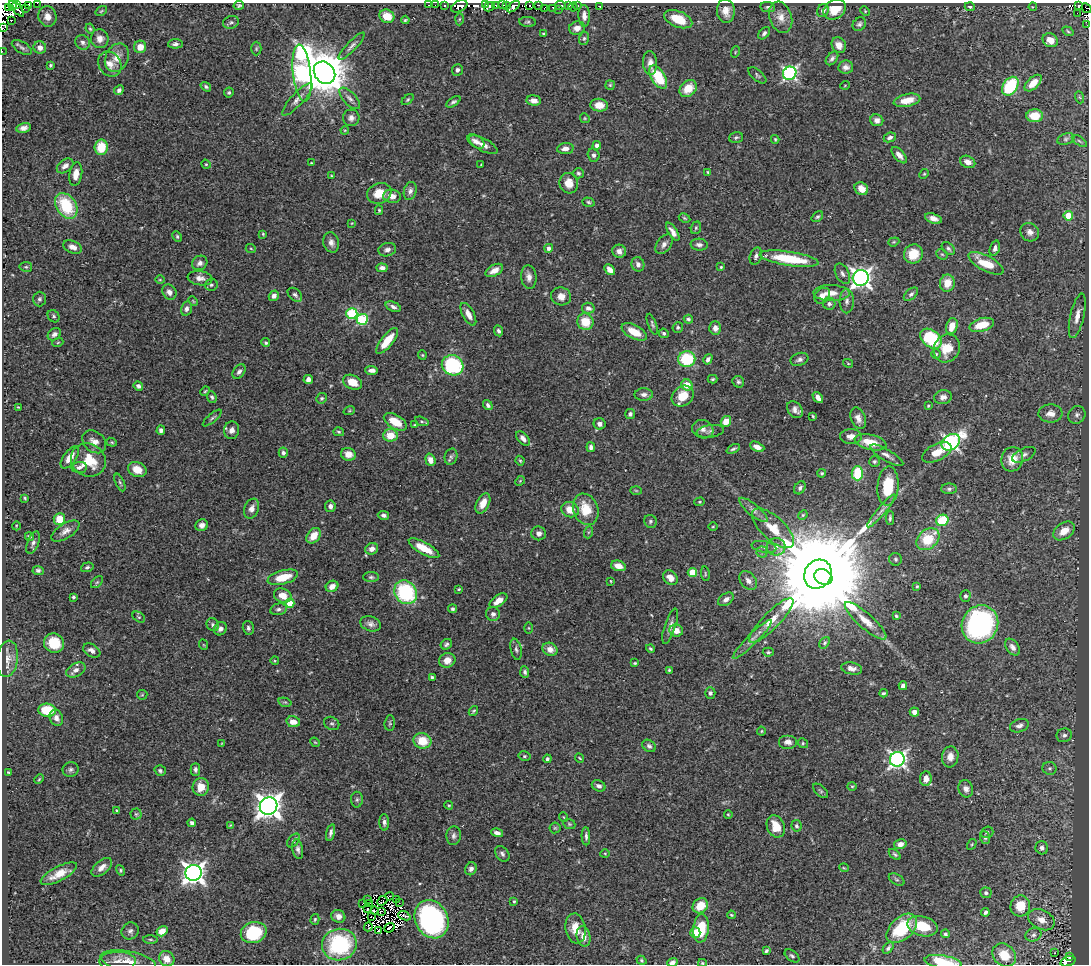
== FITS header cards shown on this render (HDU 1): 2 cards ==
NAXIS1  =                 1087
NAXIS2  =                  962

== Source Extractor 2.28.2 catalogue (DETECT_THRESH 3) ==
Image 1087 x 962 px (HDU 1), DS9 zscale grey, 1 PNG px = 1 image px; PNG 1091 x 966 px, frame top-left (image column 1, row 962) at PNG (2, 3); each listed source drawn as its Kron ellipse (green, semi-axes under 4 px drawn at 4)
Background 0.437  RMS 0.024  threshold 0.0722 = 3 sigma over >= 5 px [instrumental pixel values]
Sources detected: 522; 17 with non-positive FLUX_AUTO (blend fragments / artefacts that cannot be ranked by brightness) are neither listed nor drawn; of the other 505, the 500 brightest by FLUX_AUTO listed and drawn (5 fainter detections omitted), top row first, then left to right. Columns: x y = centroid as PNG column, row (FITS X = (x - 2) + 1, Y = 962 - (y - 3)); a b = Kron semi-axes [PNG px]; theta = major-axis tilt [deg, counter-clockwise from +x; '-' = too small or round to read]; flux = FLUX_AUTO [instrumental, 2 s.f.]
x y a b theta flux
37 3 2 2 - 2.9
17 4 3 2 - 100
29 5 2 2 - 3
239 5 5 4 - 2.6
429 5 3 2 - 3
435 5 2 2 - 1.7
486 5 3 2 - 10
496 5 3 3 - 31
503 5 2 2 - 3.1
539 5 4 2 - 19
560 5 5 3 - 58
569 5 3 3 - 93
578 5 3 2 - 16
12 6 5 4 - 25
445 6 4 3 - 22
459 6 9 5 27 190
506 6 3 2 - 18
529 6 4 2 - 19
600 6 3 3 - 5.9
1078 6 4 3 - 61
8 7 4 3 - 54
489 7 6 4 28 53
513 7 7 4 37 43
573 7 4 2 - 2.1
768 7 7 5 -9 3.6
970 7 5 4 - 3.3
1033 7 4 3 - 1.3
17 8 10 4 -49 40
25 8 2 2 - 10
544 8 3 2 - 10
553 8 3 2 - 17
1087 8 5 2 - 2
559 9 3 2 - 7
835 10 12 9 29 30
101 11 6 3 36 1.7
726 11 12 9 -86 14
823 11 6 5 - 6.4
865 11 5 3 - 1.4
1077 13 2 2 - 5.2
47 16 10 9 - 17
387 16 7 6 - 26
584 16 11 6 -87 8.5
781 17 16 11 -71 17
459 19 6 4 88 2
678 19 15 8 -22 37
11 20 3 2 - 26
405 20 4 3 - 2.1
231 22 8 6 15 3.9
527 22 8 5 -4 3.2
859 24 7 6 - 4.2
1087 25 3 2 - 1.8
2 28 2 2 - 1800
577 28 8 6 14 9.8
90 29 5 4 - 2.2
1068 31 6 4 -33 2.2
764 33 7 4 48 3.9
543 34 3 3 - 2
584 38 6 5 - 2.8
100 39 9 9 - 11
1050 40 8 6 -32 14
83 42 7 7 - 5.7
175 44 7 4 3 4.7
839 45 8 7 - 15
351 46 18 5 46 6.9
40 47 6 6 - 9.7
140 47 6 6 - 19
22 48 11 5 -30 5
256 49 7 5 89 2.4
2 51 2 2 - 3.8
735 52 6 3 71 1.8
117 58 15 11 64 20
832 58 8 5 51 5.1
650 63 12 7 -87 11
110 64 13 11 -56 16
50 65 3 3 - 2.4
846 67 7 6 - 7
457 70 6 5 - 4.4
302 73 29 9 -84 320
324 73 12 10 -51 6700
790 73 7 6 - 340
757 75 11 5 -42 3.3
658 77 13 7 -59 66
1033 83 10 5 43 20
610 85 5 4 - 2.1
845 85 5 3 - 1.3
1010 86 10 7 55 110
206 87 6 4 -35 3.4
688 88 9 7 42 29
119 90 5 4 - 5
229 93 5 5 - 2.6
1079 97 6 4 -70 2
350 98 13 6 -47 7.8
297 99 21 6 47 10
408 100 7 4 41 2.5
907 100 13 6 13 23
534 101 7 5 -5 9.8
453 102 8 4 34 3.9
599 105 9 6 -6 15
1035 116 8 6 1 31
351 118 8 8 - 7.2
585 118 5 4 - 1.9
877 120 6 6 - 8.3
24 128 7 5 13 7.6
345 130 4 3 - 1.5
736 137 7 5 16 3
890 137 6 4 24 5
775 139 4 3 - 1.9
1066 139 9 5 20 4.2
476 141 9 5 -34 9.5
1079 141 8 3 -34 2.5
483 145 16 6 -27 10
597 145 4 4 - 6.6
101 147 7 6 - 40
565 149 8 5 6 8.9
594 155 6 5 - 4.7
899 155 10 5 -49 10
968 162 8 6 -24 12
311 163 3 3 - 1.2
206 164 5 4 - 1.7
481 165 3 2 - 1.4
65 166 9 6 37 8.8
708 172 4 3 - 1.7
578 173 5 5 - 3
76 174 12 6 81 14
924 174 5 4 - 2
331 176 4 2 - 1.3
569 183 10 9 - 18
861 189 7 6 - 18
410 191 9 6 73 6.4
379 193 12 10 20 27
392 196 9 6 -7 9.5
588 202 6 4 -18 2.7
66 206 14 9 -57 80
379 210 5 4 - 2.1
1068 216 4 4 - 49
817 217 6 4 37 3
684 218 6 4 -27 2.3
933 218 9 5 -18 9.1
352 223 3 3 - 1.1
696 228 6 5 - 2.7
673 232 10 4 -58 8.5
1030 232 10 9 - 8.8
263 234 3 3 - 1.5
177 236 5 4 - 2.8
331 242 10 8 -74 8
894 242 6 4 20 2
664 244 11 7 53 7.1
699 245 8 6 -4 6
73 247 9 6 -23 9.9
549 248 4 4 - 5.2
995 248 8 5 72 6.3
251 249 5 3 - 1.5
948 249 7 5 -42 3.9
387 250 9 6 15 6.7
619 251 7 6 - 8.3
913 254 10 9 - 32
942 254 6 5 - 2.7
756 256 9 6 70 5.6
789 259 30 7 -8 87
200 263 8 7 - 6.9
986 263 19 7 -27 39
638 264 7 6 - 6.4
26 267 6 5 - 2.4
721 267 4 4 - 2.1
382 268 5 4 - 6.7
494 270 9 5 30 12
610 270 6 4 -47 11
842 274 11 6 -62 6.4
529 277 12 7 -84 11
200 278 12 7 -8 9.1
861 278 8 8 - 840
160 280 5 3 - 1.4
947 283 8 7 - 23
211 285 6 6 - 3.2
169 292 8 6 -53 7.9
831 293 18 8 -2 19
911 294 8 5 41 4.1
295 295 8 5 -42 4.4
274 296 5 5 - 7.2
561 296 10 9 - 14
822 296 9 7 45 10
39 299 7 6 - 3.9
193 301 6 3 -46 1.6
847 301 12 7 90 7.4
829 304 6 6 - 5.1
393 307 8 4 -23 5.1
588 308 6 5 - 7
186 309 7 5 75 6.5
352 314 6 5 - 120
468 314 12 6 -62 13
53 316 6 5 - 3.2
1077 316 23 7 77 17
362 319 6 5 - 130
688 319 5 4 - 3
585 322 8 8 - 32
652 324 11 4 -69 3.2
982 325 12 6 16 37
952 326 8 5 72 21
678 327 5 5 - 2.8
715 328 6 6 - 8.7
499 331 5 4 - 4.7
634 332 14 6 -28 27
664 333 5 4 - 3.2
54 334 7 5 37 6
931 339 12 8 -39 94
387 341 16 6 51 33
58 342 5 3 - 1.7
266 343 4 4 - 2.8
947 348 14 12 62 34
936 354 4 4 - 2
422 355 4 4 - 2
687 359 8 8 - 86
708 359 5 4 - 6.1
799 359 9 6 21 5.6
848 363 5 4 - 1.7
453 365 11 10 - 130
372 370 6 4 -3 7.1
239 372 8 5 53 5.7
308 379 5 4 - 7.4
713 379 5 3 - 2.6
352 382 10 7 -25 26
738 382 6 5 - 3.8
687 385 6 5 - 22
138 386 5 4 - 4.9
205 391 5 4 - 1.9
644 394 9 6 1 6.9
683 396 12 9 38 32
212 397 6 4 -66 3.1
943 397 9 7 9 7.4
322 398 5 5 - 3
818 398 6 4 -52 8
488 405 5 4 - 4.3
928 406 3 3 - 1.7
18 407 3 2 - 1.4
795 410 9 7 -53 8.6
349 411 6 3 18 1.9
1050 413 12 9 3 13
630 414 5 4 - 3.7
1077 415 9 8 - 7.1
813 416 3 2 - 1.7
212 418 12 3 40 3.4
858 418 11 7 -69 9
422 421 7 4 -19 2.9
726 421 6 5 - 20
395 422 12 7 -31 28
600 424 6 5 - 6.9
415 425 3 3 - 1.4
703 429 11 9 -20 9.1
161 430 5 4 - 5.3
232 430 9 7 77 9
710 431 14 6 8 5.4
339 432 5 4 - 2.4
390 435 7 6 - 27
851 436 11 7 -1 11
523 438 8 5 -49 7.3
94 442 13 10 -41 12
112 442 5 4 - 2.2
870 442 16 7 -13 31
951 442 10 7 34 460
591 447 5 4 - 5.2
757 447 7 4 -25 11
733 449 7 4 25 3.4
937 452 16 8 26 22
283 453 5 4 - 4.2
348 454 7 6 - 14
887 455 19 5 -31 8.4
1024 455 12 6 25 6.5
70 457 13 6 54 17
451 457 8 6 75 4
1012 459 12 10 74 27
88 460 18 16 -30 44
430 460 6 5 - 12
520 461 5 3 - 2.2
874 461 5 5 - 2.7
79 467 8 5 6 5.4
137 470 10 7 -21 22
822 473 4 3 - 2.4
857 473 7 5 90 67
520 481 5 4 - 2.1
120 482 9 3 -66 2.6
888 486 20 10 85 58
800 488 7 5 55 4.4
949 489 8 5 1 4
636 490 5 3 - 1.5
25 498 4 4 - 2.1
700 502 5 4 - 1.8
483 503 11 6 63 15
330 506 5 5 - 6.9
252 509 10 7 68 8.7
586 509 16 12 -68 39
570 510 9 7 -23 20
753 510 17 6 -40 8.6
881 511 21 4 50 9
383 515 6 4 -11 4.7
803 515 5 4 - 2
890 518 7 3 89 3.4
59 519 6 6 - 30
942 520 6 5 - 68
650 521 7 6 - 3.2
202 525 6 6 - 7.2
16 526 4 3 - 1.3
713 527 4 3 - 1.3
773 528 26 11 -43 36
65 531 16 7 32 10
1064 531 12 8 35 27
589 532 6 4 70 2.1
539 533 7 7 - 8.1
29 536 5 4 - 3.1
314 536 9 6 53 22
928 539 13 9 40 54
33 543 12 5 68 5.7
764 547 12 5 -10 7.3
776 547 9 9 - 10
424 548 17 6 -29 33
372 549 6 5 - 9.1
762 552 5 5 - 3.1
896 559 6 6 - 3.1
618 566 7 5 -15 13
87 567 6 4 18 3.6
38 570 5 4 - 3.5
692 572 4 4 - 52
705 574 7 3 -82 1.8
818 574 15 13 56 51000
283 577 16 7 15 39
371 577 8 5 0 3.5
823 577 9 7 -25 11000
670 578 8 6 -42 13
611 581 4 3 - 1.3
748 581 10 7 -51 8.7
97 582 7 4 44 2.8
332 586 6 5 - 11
917 586 3 3 - 2
459 589 4 3 - 1.8
406 592 12 10 -52 150
283 596 9 7 -23 20
965 596 5 5 - 3.4
73 597 3 3 - 2.4
726 599 9 5 35 7.4
498 601 10 5 34 15
290 603 4 4 - 42
278 609 8 5 14 4.5
453 609 4 4 - 3.5
493 614 7 7 - 6.5
896 616 4 3 - 2
139 617 7 4 -35 2.6
771 620 30 8 45 28
866 621 27 7 -42 23
371 624 10 7 -19 7.5
980 624 19 18 - 300
213 625 7 6 - 4
670 626 18 5 72 8.2
248 628 7 5 -75 4
529 628 5 4 - 1.7
220 629 7 6 - 7.3
676 631 7 6 - 13
752 639 27 5 45 13
54 643 10 9 - 40
825 643 6 4 51 2.9
446 644 6 5 - 3.9
204 645 5 3 - 1.2
1012 647 9 6 -53 8.2
516 649 11 5 -77 4.7
550 649 8 6 -28 11
650 649 4 3 - 2.7
92 651 9 6 -29 8
768 652 5 4 - 2.3
7 659 18 10 83 14
447 660 8 7 - 15
275 661 4 3 - 1.5
635 663 3 3 - 1.8
852 668 10 6 -11 8.4
76 670 10 6 29 8.5
669 670 3 3 - 2
525 672 6 4 -85 4
432 677 4 3 - 2.6
903 686 4 4 - 5.8
710 693 6 5 - 4
883 693 4 3 - 2.4
142 695 5 5 - 2.2
285 702 7 4 -14 2.4
47 710 9 6 -6 52
473 711 5 3 - 2.3
914 712 5 4 - 9.2
56 718 8 6 -68 8.2
293 722 7 5 -12 14
332 723 8 6 -31 4.1
390 723 7 5 84 2.8
1019 726 10 6 20 6.5
761 731 4 4 - 1.8
1064 735 8 7 - 6.2
422 741 9 7 -15 35
315 742 5 4 - 1.7
788 742 9 7 0 8.9
222 743 4 3 - 1.3
803 743 5 4 - 2.2
649 746 7 5 -34 4.4
524 756 6 5 - 2.8
950 757 10 8 82 13
580 758 5 3 - 1.5
547 759 4 4 - 2.9
897 759 7 7 - 560
1050 768 7 6 - 4.2
71 769 8 7 - 4.8
195 769 6 4 -90 4.1
160 771 5 5 - 3.3
9 772 3 2 - 1.8
39 779 5 3 - 1.7
926 779 7 6 - 14
599 786 7 5 -25 6.1
852 786 4 4 - 1.9
201 787 9 8 - 22
966 789 9 7 -69 7.9
821 791 9 5 -43 3.2
357 800 8 6 89 3.8
449 805 4 3 - 1.5
269 806 9 8 - 1700
117 811 4 3 - 2.6
136 814 5 5 - 2.7
728 815 4 3 - 1.7
563 817 5 3 - 1.4
384 822 8 5 -89 5.6
192 823 4 4 - 4.7
569 824 6 4 -22 2.5
230 825 4 2 - 1.8
776 826 11 8 -69 29
796 826 6 5 - 3.9
555 828 5 5 - 2.3
331 832 8 4 75 4.8
987 832 6 5 - 4
497 833 6 4 -15 6.2
454 836 9 7 84 5.9
586 836 9 3 -88 4.4
985 838 6 5 - 3.5
293 840 8 5 49 4.2
900 844 6 5 - 8.6
972 844 6 3 59 1.9
1042 848 7 6 - 5.6
298 849 10 5 -78 5.2
605 853 5 3 - 1.7
502 854 8 6 -52 4.7
895 854 7 4 -37 2.9
102 867 12 6 40 12
844 868 5 3 - 1.4
471 869 7 5 59 6.2
121 870 5 4 - 2.2
193 873 8 8 - 1100
59 874 20 7 28 24
897 879 8 5 -31 3
986 893 5 5 - 3.5
389 896 4 2 - 7.7
367 900 2 2 - 1.1
396 900 2 2 - 1.4
382 901 5 3 - 2.9
514 901 4 3 - 2.1
363 903 3 2 - 0.97
399 903 2 2 - 0.85
369 904 4 2 - 1.8
700 906 8 7 - 29
1020 906 10 10 - 34
367 909 2 2 - 1.2
374 911 4 2 - 3.6
381 911 3 2 - 1.8
985 912 4 3 - 3.4
731 915 4 3 - 1.8
338 916 7 6 - 8.3
404 916 6 3 -21 1.8
371 917 3 2 - 0.82
315 919 5 4 - 2.4
431 919 20 16 -62 340
1041 920 14 9 -27 17
922 926 15 9 -14 43
368 927 4 2 - 1.2
389 928 5 2 - 2.7
575 928 15 10 -81 23
701 928 14 7 84 54
902 928 18 11 43 73
130 931 9 8 - 5.9
162 931 6 5 - 18
379 931 3 2 - 2.8
254 932 13 10 17 95
695 933 5 5 - 29
945 934 4 4 - 2.8
1033 935 8 6 26 5
583 936 10 7 -78 13
150 939 7 3 -1 2.2
339 945 17 15 12 160
888 948 6 4 47 3.5
766 951 4 3 - 2.8
1055 953 3 2 - 1.2
1004 955 13 10 -44 26
792 956 8 5 -38 3.6
1069 956 3 2 - 8.6
167 959 8 7 - 17
641 960 5 4 - 2.3
117 961 18 9 1 14
128 961 28 10 -10 24
1068 961 8 5 19 100
672 962 5 4 - 6.8
943 962 18 6 -9 44
702 963 4 3 - 2
At the frame edge (FLAGS 8, measured only in part): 10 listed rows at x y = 37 3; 17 4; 1087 8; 1087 25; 2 28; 2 51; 1068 961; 672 962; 943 962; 702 963
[5 fainter detections neither listed nor drawn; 17 non-positive-flux detections neither listed nor drawn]